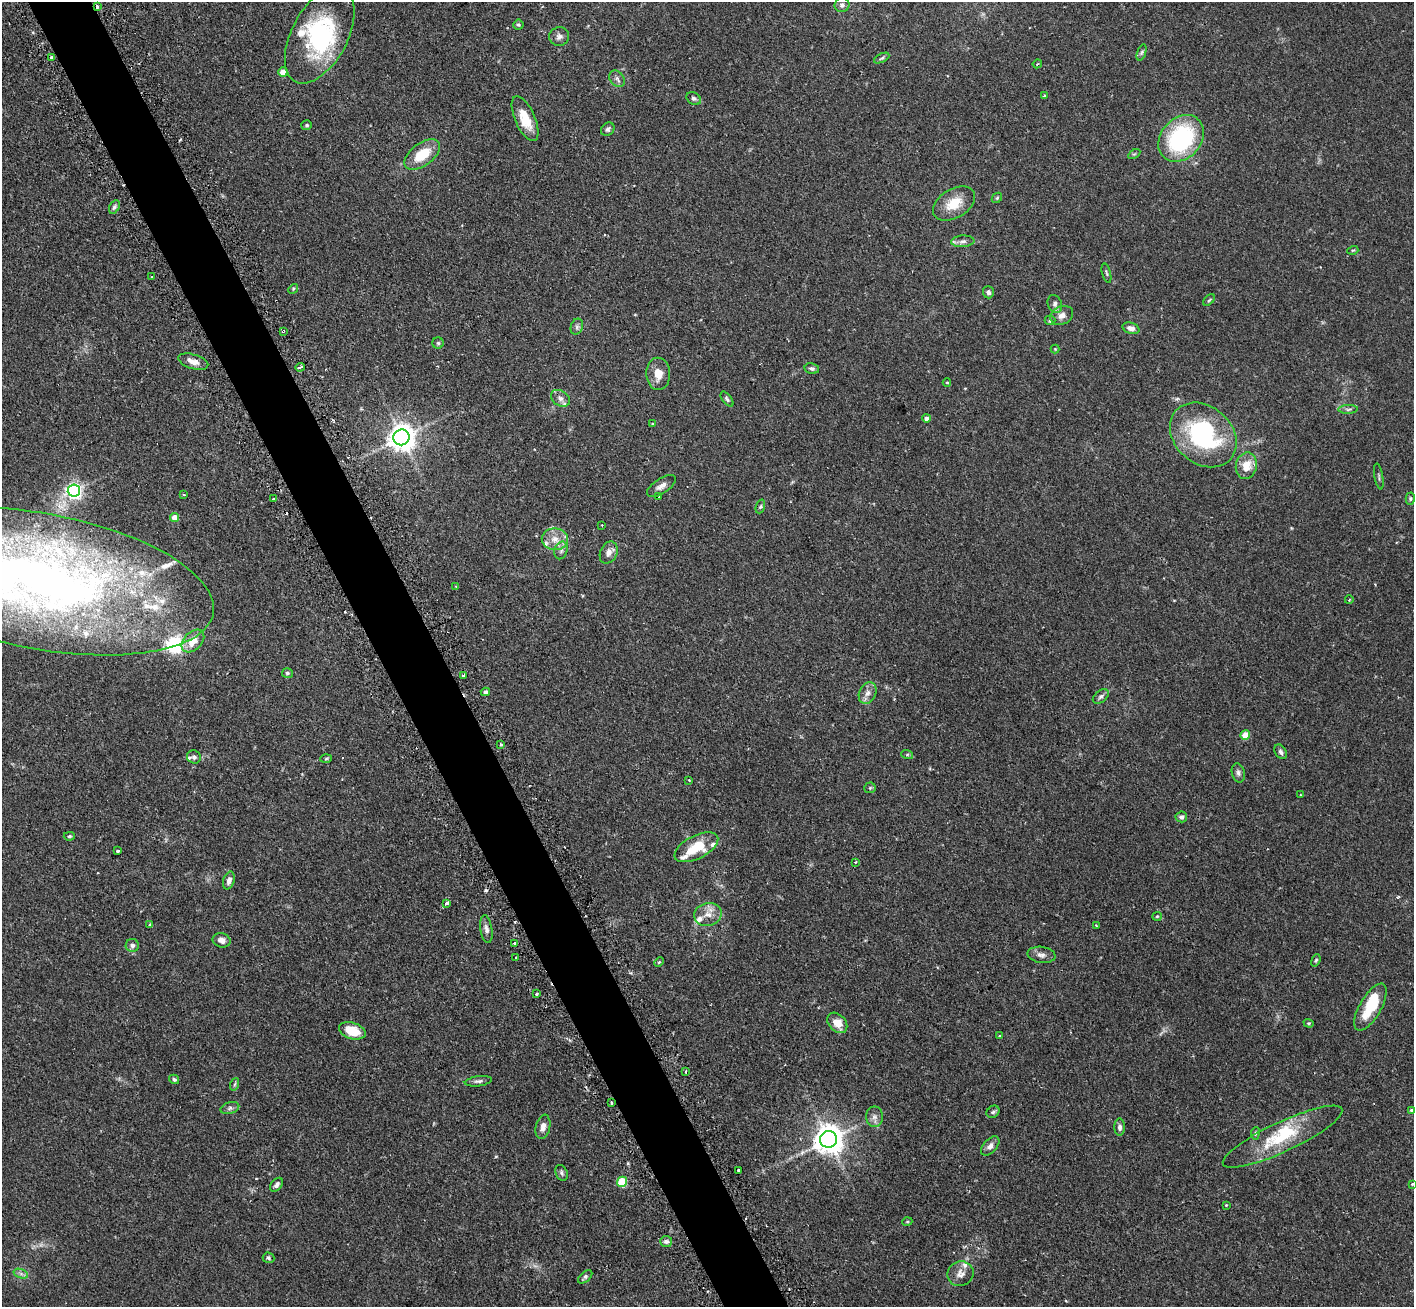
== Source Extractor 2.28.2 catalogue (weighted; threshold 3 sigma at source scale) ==
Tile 11 of 4 x 4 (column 3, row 3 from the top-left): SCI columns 2868-4279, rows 1488-2792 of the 5734 x 5719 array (HDU 1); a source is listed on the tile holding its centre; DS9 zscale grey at full resolution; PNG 1416 x 1309 px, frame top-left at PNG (2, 2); each listed source drawn as its Kron ellipse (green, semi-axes under 4 px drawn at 4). Shown black and unused: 5% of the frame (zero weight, under 2 of 3 exposures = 4% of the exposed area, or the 3 px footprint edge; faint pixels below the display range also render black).
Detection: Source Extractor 2.28.2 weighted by HDU 2 'WHT'; one run over the whole footprint, this tile lists its part. Background 0.153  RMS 0.0061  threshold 0.0275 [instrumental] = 3 sigma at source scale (4.5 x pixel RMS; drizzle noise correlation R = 1.50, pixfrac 1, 0.05/0.05 arcsec/px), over >= 5 px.
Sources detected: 159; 2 inside a brighter object's white glare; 6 cosmic-ray / hot-pixel residue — neither listed nor drawn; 17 inside a brighter listed object's ellipse — not listed separately; the other 134 listed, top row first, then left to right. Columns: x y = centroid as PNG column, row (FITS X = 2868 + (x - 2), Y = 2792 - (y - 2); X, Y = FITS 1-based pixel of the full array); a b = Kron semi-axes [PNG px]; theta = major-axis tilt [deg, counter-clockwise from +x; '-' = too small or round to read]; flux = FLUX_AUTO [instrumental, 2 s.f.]
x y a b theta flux
842 5 7 7 - 2.1
97 7 3 3 - 1.7
518 25 5 5 - 0.97
320 35 52 28 62 63
559 36 10 9 - 2.4
1142 52 8 3 71 1.1
51 58 4 3 - 0.99
882 58 8 4 27 1.1
1037 64 4 3 - 0.66
283 72 4 4 - 7.1
617 79 9 6 -52 2.3
1044 96 3 3 - 1.2
694 98 8 5 -32 1.4
525 119 24 10 -66 13
307 125 5 5 - 0.9
608 129 7 6 - 1.4
1181 138 26 20 49 66
1134 154 7 4 31 0.91
422 155 21 11 37 16
997 198 6 4 45 0.75
954 203 23 14 31 12
114 207 7 4 60 1.3
963 241 11 5 3 2.2
1353 250 5 3 - 0.56
1106 273 10 3 -75 0.94
152 277 3 2 - 0.72
293 289 5 4 - 0.67
988 292 6 5 - 1.5
1209 300 7 4 45 0.84
1055 304 9 7 -70 2.1
1062 315 12 9 27 3.6
1050 320 5 5 - 0.82
577 327 8 6 70 1.7
1131 328 8 5 -18 3.4
283 331 3 2 - 1.1
438 343 5 5 - 0.94
1055 349 4 4 - 0.51
193 362 15 7 -17 4.7
300 367 4 2 - 1
812 368 7 5 -12 1.4
658 374 16 12 -88 6.6
947 382 4 3 - 0.44
560 398 10 7 -35 2.5
727 399 9 4 -54 1.2
1348 409 10 4 2 1.4
926 418 4 4 - 2.8
652 424 3 2 - 0.53
1203 435 37 28 -42 73
402 437 8 8 - 650
1246 466 13 10 77 9.6
1379 476 13 2 -80 0.94
661 486 16 7 33 3.3
74 490 6 6 - 180
184 495 3 3 - 0.86
659 497 3 2 - 0.48
274 499 3 3 - 1.3
1410 499 6 4 -88 0.92
760 506 7 4 69 1
175 518 4 4 - 8.1
602 525 3 2 - 0.5
555 539 13 11 -9 6.8
561 550 9 6 76 2.1
609 553 11 8 65 3.7
40 581 176 68 -11 520
456 586 3 2 - 0.49
1349 600 4 3 - 0.55
193 641 13 9 45 8.3
287 673 5 5 - 1
464 676 3 3 - 2.5
485 692 5 4 - 1.3
868 693 11 8 64 3.3
1101 696 9 6 39 1.7
1245 735 5 4 - 11
501 744 3 3 - 0.7
1281 752 8 5 -59 1.6
907 754 6 4 -18 0.89
194 757 7 6 - 1.4
326 759 6 4 2 0.67
1238 773 10 6 -76 1.8
689 780 3 3 - 0.34
870 788 5 5 - 0.87
1300 795 3 2 - 0.52
1181 817 6 5 - 1.5
69 836 6 4 3 0.85
696 847 24 11 27 17
118 851 3 3 - 1
855 862 3 2 - 0.64
229 881 9 5 72 2.6
447 903 4 3 - 2.2
708 914 14 11 14 5.8
1157 916 5 4 - 0.6
150 925 3 3 - 0.89
1096 925 3 3 - 0.49
486 929 14 6 -81 2.6
222 940 9 7 -14 3.2
514 943 3 2 - 0.96
132 945 6 6 - 2
1041 955 14 8 -8 3
516 957 3 2 - 0.85
1316 960 6 4 69 0.79
659 962 5 3 - 0.62
537 994 3 3 - 1.3
1370 1007 26 10 60 19
837 1023 11 8 -47 7.6
1309 1023 5 4 - 0.73
352 1031 13 8 -18 13
999 1036 3 3 - 0.53
686 1071 3 3 - 1.4
174 1079 5 4 - 1.2
478 1081 14 5 7 1.8
235 1084 6 4 71 0.87
611 1102 3 3 - 0.91
230 1108 10 5 17 1.7
1411 1110 4 4 - 0.72
993 1112 7 5 36 1.4
874 1117 10 8 -90 2.8
543 1127 12 7 77 3.6
1120 1127 8 5 90 1.9
1255 1133 6 4 83 1
1282 1137 66 15 25 30
828 1139 9 8 - 840
990 1146 11 6 47 2.7
738 1170 3 3 - 1.5
562 1173 8 6 -66 1.3
622 1182 5 5 - 27
1412 1184 4 4 - 0.47
277 1185 8 5 52 2
1226 1205 3 2 - 0.52
907 1222 5 3 - 0.53
666 1242 6 5 - 1.8
269 1258 6 5 - 1.1
21 1274 7 4 -19 1.6
960 1274 13 12 - 4.4
585 1277 8 5 42 1.3
Overlapping masked pixels (flux is a lower limit): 3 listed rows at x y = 97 7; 283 331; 611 1102
Isophote crosses this tile's border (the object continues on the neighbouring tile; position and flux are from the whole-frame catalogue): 1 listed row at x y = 40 581